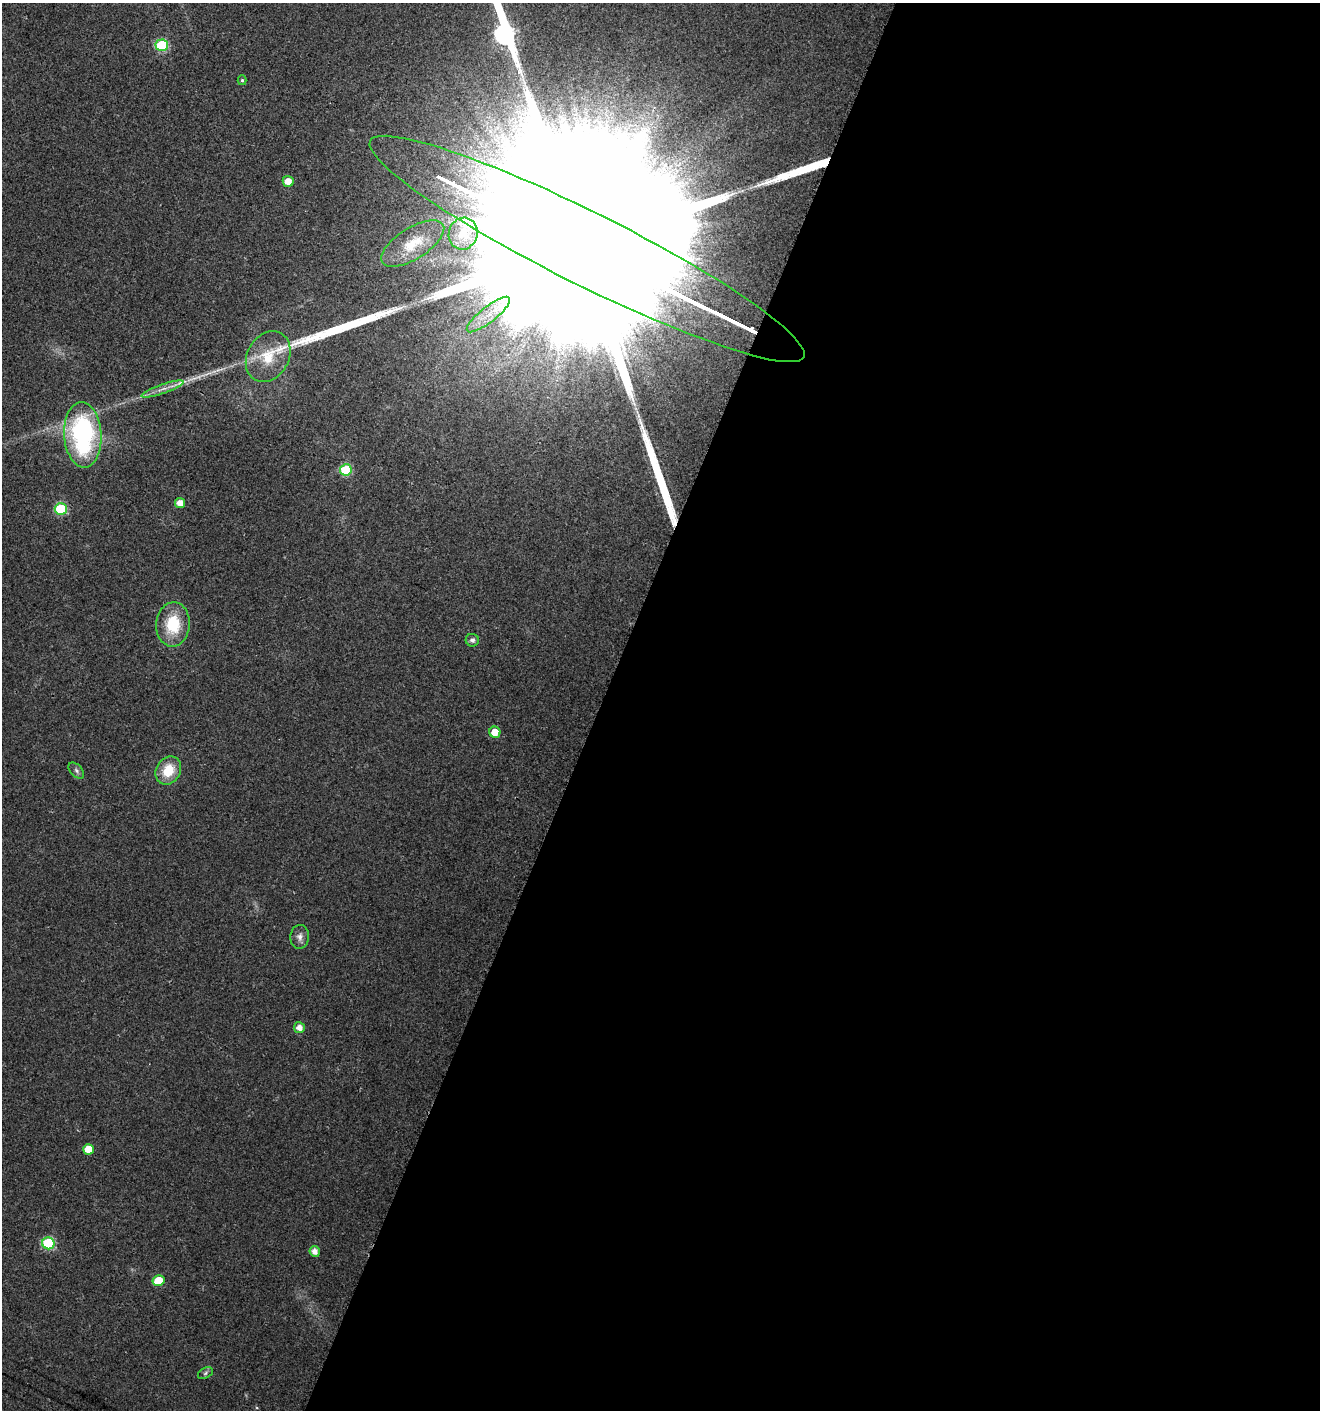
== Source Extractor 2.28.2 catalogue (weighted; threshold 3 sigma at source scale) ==
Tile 12 of 4 x 4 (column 4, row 3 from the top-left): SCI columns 4236-5553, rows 1414-2821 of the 5767 x 5648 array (HDU 1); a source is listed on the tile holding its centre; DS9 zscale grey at full resolution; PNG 1322 x 1412 px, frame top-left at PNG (2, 3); each listed source drawn as its Kron ellipse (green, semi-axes under 4 px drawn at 4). Shown black and unused: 55% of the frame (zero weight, under 2 of 3 exposures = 1% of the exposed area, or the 3 px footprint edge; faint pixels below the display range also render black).
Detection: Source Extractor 2.28.2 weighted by HDU 2 'WHT'; one run over the whole footprint, this tile lists its part. Background 0.0196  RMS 0.0049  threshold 0.022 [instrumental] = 3 sigma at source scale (4.5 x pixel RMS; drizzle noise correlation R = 1.50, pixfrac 1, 0.0396/0.0396 arcsec/px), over >= 5 px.
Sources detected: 28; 3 long thin detections or spike segments (spike, bleed or trail) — neither listed nor drawn; the other 25 listed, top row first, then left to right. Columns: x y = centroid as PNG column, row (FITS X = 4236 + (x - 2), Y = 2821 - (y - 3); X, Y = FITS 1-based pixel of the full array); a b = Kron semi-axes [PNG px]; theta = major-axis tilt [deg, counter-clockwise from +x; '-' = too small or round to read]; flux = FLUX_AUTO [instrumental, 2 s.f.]
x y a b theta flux
162 45 6 6 - 39
242 80 5 4 - 0.78
288 181 5 5 - 6.3
463 234 16 14 72 9.2
413 244 36 15 32 16
587 249 242 36 -26 260000
488 314 27 8 38 10
268 357 27 21 61 16
163 389 22 4 19 4.2
83 435 33 18 -87 80
346 470 6 6 - 31
180 503 5 5 - 5.1
61 509 6 6 - 34
173 624 22 16 86 21
472 640 7 6 - 1.5
495 732 5 5 - 6.9
168 770 15 12 59 13
76 771 9 5 -46 1.4
300 937 12 9 85 2.8
299 1028 5 5 - 3.9
88 1149 5 5 - 7.6
48 1243 6 6 - 40
315 1251 5 5 - 3.4
158 1281 6 5 - 12
205 1373 8 5 29 1
Overlapping masked pixels (flux is a lower limit): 1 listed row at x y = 587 249
Isophote crosses this tile's border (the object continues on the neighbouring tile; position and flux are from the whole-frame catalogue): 1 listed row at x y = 587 249